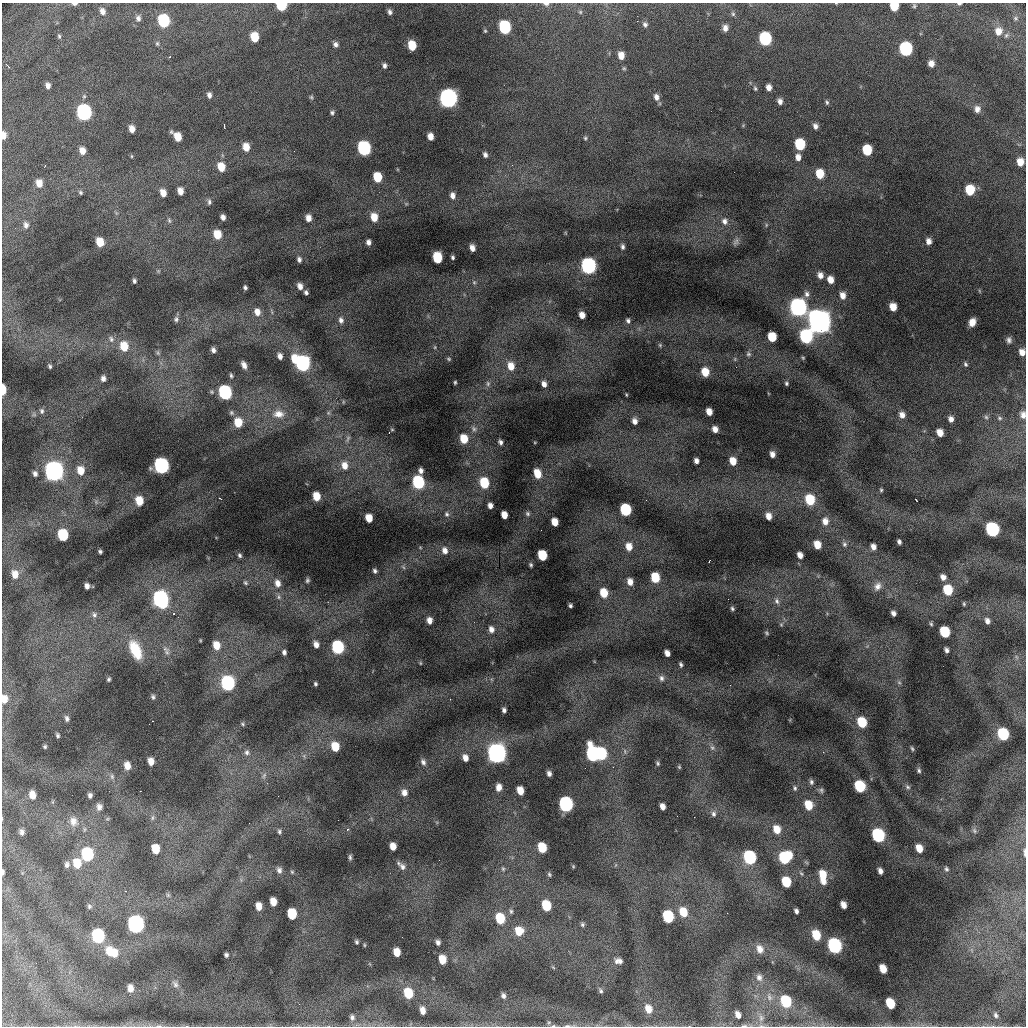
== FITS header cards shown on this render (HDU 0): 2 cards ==
NAXIS1  =                 1024 /fastest changing axis
NAXIS2  =                 1024 /next to fastest changing axis

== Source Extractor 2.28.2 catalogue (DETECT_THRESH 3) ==
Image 1024 x 1024 px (HDU 0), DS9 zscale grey, 1 PNG px = 1 image px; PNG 1028 x 1028 px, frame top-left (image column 1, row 1024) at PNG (2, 3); no overlay
Background 20400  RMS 100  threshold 309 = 3 sigma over >= 5 px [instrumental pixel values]
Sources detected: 370; all 370 listed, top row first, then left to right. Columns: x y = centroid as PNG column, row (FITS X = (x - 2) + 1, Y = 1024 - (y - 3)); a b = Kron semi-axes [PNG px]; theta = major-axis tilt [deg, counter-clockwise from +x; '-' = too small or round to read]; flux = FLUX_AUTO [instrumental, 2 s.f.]
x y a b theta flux
74 4 6 3 0 2.1e+04
546 4 6 3 -6 2.1e+04
959 4 5 3 - 1.0e+04
281 5 6 5 - 5.3e+05
894 6 6 6 - 1.8e+05
914 6 6 5 - 1.1e+04
102 11 8 6 -69 3.9e+04
390 12 6 5 - 2.0e+04
580 12 5 5 - 8.8e+03
733 14 5 5 - 1.2e+04
138 18 8 6 -81 2.3e+04
1015 18 5 5 - 9.4e+03
164 21 8 6 -76 6.6e+05
645 24 6 6 - 2.0e+04
504 27 8 6 -78 8.7e+05
725 28 6 5 - 3.8e+04
485 31 5 4 - 9.1e+03
998 31 10 9 - 6.6e+04
59 36 5 4 - 1.1e+04
254 37 7 6 - 1.8e+05
765 39 8 7 - 9.2e+05
157 43 6 4 -89 9.7e+03
335 44 7 6 - 2.4e+04
412 46 7 6 - 1.9e+05
906 49 8 7 - 1.2e+06
621 55 7 5 -80 7.2e+04
169 57 2 2 - 5.6e+03
931 64 6 5 - 4.5e+04
384 65 6 4 -84 2.0e+04
624 68 6 5 - 9.8e+03
48 86 5 4 - 2.9e+04
769 87 6 5 - 4.1e+04
755 88 6 4 -73 1.1e+04
209 95 6 5 - 2.6e+04
311 97 5 5 - 1.0e+04
656 97 8 7 - 3.8e+04
448 98 10 9 - 2.6e+06
780 101 6 5 - 3.1e+04
827 102 6 5 - 1.3e+04
977 109 9 8 - 3.9e+04
84 112 9 8 - 1.8e+06
332 113 6 5 - 1.4e+04
224 126 4 2 - 6.4e+03
815 126 6 5 - 3.0e+04
132 129 6 5 - 5.1e+04
4 135 8 5 -89 4.8e+04
430 136 6 5 - 6.1e+04
177 137 9 6 -51 1.1e+05
585 138 6 5 - 1.1e+04
800 144 7 6 - 4.3e+05
246 147 7 6 - 8.9e+04
364 148 8 7 - 1.3e+06
867 150 7 6 - 3.1e+05
82 151 6 5 - 5.8e+04
485 155 5 4 - 2.3e+04
131 156 5 3 - 5.7e+03
798 157 7 5 -86 4.8e+04
1020 162 6 5 - 7.6e+04
45 166 3 3 - 4.9e+03
221 167 8 6 -74 1.1e+05
820 174 7 6 - 1.6e+05
377 177 7 6 - 2.2e+05
39 183 8 6 -80 6.8e+04
970 190 7 6 - 2.6e+05
180 191 6 5 - 5.7e+04
80 192 6 5 - 1.1e+04
163 193 6 5 - 7.0e+04
452 196 7 6 - 3.6e+04
209 202 7 5 -89 1.6e+04
223 217 5 4 - 3.3e+04
374 217 8 6 -79 1.1e+05
308 218 6 5 - 5.2e+04
169 220 8 5 -64 1.4e+04
724 221 9 8 - 3.5e+04
26 225 9 7 -82 3.0e+04
766 225 6 3 73 8.4e+03
217 235 8 6 -72 1.4e+05
929 241 7 6 - 4.0e+04
100 242 7 6 - 1.3e+05
368 242 5 4 - 2.8e+04
736 242 10 7 47 2.2e+04
623 247 6 4 -88 1.8e+04
472 248 6 4 -75 4.4e+04
453 257 4 3 - 1.3e+04
437 258 8 6 -79 3.5e+05
299 259 6 4 -75 1.9e+04
588 266 9 8 - 1.9e+06
158 271 6 4 45 9.7e+03
820 275 7 6 - 4.2e+04
830 280 6 5 - 6.3e+04
134 281 4 4 - 1.5e+04
474 282 5 5 - 1.1e+04
300 286 7 5 -69 4.0e+04
245 287 4 4 - 1.4e+04
306 292 4 4 - 1.6e+04
807 294 8 7 - 2.8e+04
843 295 8 6 -77 5.1e+04
798 307 10 9 - 2.5e+06
893 307 6 5 - 8.9e+04
257 312 9 7 -74 5.8e+04
582 315 6 5 - 5.7e+04
176 319 8 6 82 2.1e+04
341 320 9 7 -83 3.0e+04
628 321 6 5 - 1.6e+04
819 321 15 11 -72 5.9e+06
972 322 7 6 - 6.2e+04
806 336 8 7 - 1.1e+06
772 337 7 6 - 2.1e+05
111 339 10 7 -56 2.7e+04
1009 340 7 6 - 2.3e+04
660 345 5 5 - 8.7e+03
124 346 10 8 -77 1.5e+05
435 347 5 3 - 7.1e+03
213 350 5 4 - 2.6e+04
1022 352 7 6 - 5.2e+04
158 353 9 5 -72 1.6e+04
748 354 7 6 - 1.5e+04
280 356 6 4 -78 3.4e+04
803 358 5 4 - 7.8e+03
295 359 8 6 -62 1.3e+05
449 359 5 4 - 9.0e+03
302 363 9 7 -70 1.6e+06
965 364 6 5 - 1.4e+04
244 365 7 5 -65 3.4e+04
50 366 4 3 - 1.1e+04
511 366 9 7 -74 8.4e+04
705 372 7 6 - 1.3e+05
231 375 6 4 -76 1.3e+04
103 378 6 5 - 2.8e+04
455 382 4 3 - 8.7e+03
786 383 5 4 - 1.1e+04
488 384 8 6 90 1.7e+04
544 384 6 5 - 3.6e+04
3 390 8 3 88 1.5e+05
225 392 8 7 - 1.3e+06
626 395 4 3 - 5.8e+03
343 402 5 3 - 6.1e+03
42 411 7 6 - 1.8e+04
709 412 6 5 - 6.1e+04
231 413 6 6 - 1.4e+04
328 413 6 5 - 1.1e+04
279 414 15 10 -5 7.9e+04
902 415 7 6 - 4.2e+04
1023 415 8 5 -88 3.1e+04
986 417 6 5 - 1.2e+04
1000 418 6 5 - 1.1e+04
951 419 6 5 - 3.2e+04
635 421 7 5 -64 3.8e+04
238 422 8 6 -84 1.5e+05
474 429 8 6 -47 1.9e+04
715 429 6 5 - 4.3e+04
389 433 3 2 - 7.4e+03
940 433 6 5 - 7.1e+04
348 439 10 5 72 2.0e+04
464 439 7 6 - 1.5e+05
500 442 5 4 - 2.0e+04
772 454 5 4 - 3.7e+04
696 461 5 4 - 2.8e+04
733 461 7 5 -70 9.8e+04
161 465 9 7 -75 1.8e+06
344 465 10 9 - 7.6e+04
81 470 9 7 -80 9.7e+04
54 471 11 9 -75 3.2e+06
421 471 5 4 - 2.7e+04
537 473 8 6 -70 1.2e+05
35 474 5 5 - 2.3e+04
418 482 8 6 -75 9.0e+05
484 483 8 6 -75 3.1e+05
881 490 5 4 - 9.3e+03
316 496 7 5 -78 1.3e+05
646 500 2 2 - 4.3e+03
810 500 8 6 -72 2.9e+05
916 500 3 2 - 3.9e+03
139 501 7 6 - 1.2e+05
490 505 5 4 - 3.5e+04
625 510 7 6 - 6.8e+05
447 514 8 7 - 2.1e+04
528 514 7 6 - 1.5e+04
504 515 6 5 - 7.7e+04
768 516 6 5 - 5.5e+04
369 518 6 5 - 1.1e+05
825 521 9 7 -79 5.4e+04
554 522 6 5 - 9.6e+04
992 529 8 7 - 1.3e+06
63 535 8 6 -76 4.5e+05
899 542 5 4 - 1.9e+04
844 544 7 7 - 2.0e+04
817 545 7 5 -68 1.0e+05
629 547 9 7 -76 7.6e+04
873 547 6 5 - 4.0e+04
100 551 4 3 - 1.2e+04
445 551 9 7 -70 4.3e+04
240 555 6 5 - 1.5e+04
542 555 7 6 - 3.1e+05
800 555 6 5 - 4.6e+04
709 561 3 2 - 5.8e+03
531 565 4 3 - 1.0e+04
403 567 6 4 -70 1.0e+04
375 571 5 4 - 1.6e+04
15 574 9 7 -78 7.3e+04
943 577 6 5 - 3.8e+04
655 578 7 6 - 2.5e+05
307 580 6 5 - 1.3e+04
630 582 7 6 - 5.1e+04
245 583 7 5 -46 1.5e+04
277 583 10 8 -75 5.4e+04
87 586 5 4 - 2.8e+04
877 586 12 9 54 4.8e+04
948 590 7 6 - 2.5e+05
604 593 7 6 - 1.5e+05
279 597 8 6 -89 2.0e+04
161 599 10 8 -72 2.1e+06
728 599 2 2 - 4.2e+03
777 601 9 7 -64 2.7e+04
964 604 5 3 - 8.7e+03
570 606 4 3 - 1.3e+04
732 609 5 4 - 1.2e+04
174 613 3 2 - 4.8e+03
893 613 5 4 - 2.6e+04
94 615 8 7 - 2.1e+04
429 620 6 5 - 4.5e+04
987 621 7 5 -68 3.0e+04
931 624 5 4 - 1.0e+04
781 625 6 4 -1 8.6e+03
491 629 8 7 - 4.1e+04
945 632 8 6 -67 3.8e+05
766 633 6 4 -43 9.8e+03
200 640 5 3 - 5.8e+03
316 644 7 5 -72 4.4e+04
216 645 8 7 - 1.0e+05
338 647 8 7 - 9.8e+05
135 650 22 11 -66 1.9e+05
946 650 5 4 - 2.1e+04
167 652 10 6 88 2.5e+04
284 652 6 5 - 2.4e+04
667 653 6 4 -64 4.1e+04
420 663 5 3 - 6.5e+03
681 664 5 3 - 1.4e+04
661 678 9 7 -57 2.7e+04
109 679 4 3 - 1.2e+04
899 682 6 6 - 1.3e+04
228 683 9 7 -77 1.4e+06
315 684 4 3 - 1.1e+04
730 685 2 2 - 9.2e+03
153 697 6 5 - 1.4e+04
4 699 8 6 88 7.0e+04
450 699 3 2 - 6.0e+03
504 710 4 4 - 2.0e+04
67 719 6 4 -73 2.0e+04
862 722 8 6 -66 2.6e+05
242 724 5 4 - 9.2e+03
1003 734 8 7 - 5.6e+05
58 735 4 3 - 1.2e+04
45 746 4 4 - 1.0e+04
335 747 8 6 -74 1.6e+05
712 748 9 6 -48 2.2e+04
912 749 6 4 -63 1.1e+04
625 751 8 4 -82 1.4e+04
247 752 8 7 - 2.3e+04
497 753 11 9 -76 3.2e+06
593 754 10 7 -73 1.4e+06
601 754 8 6 -72 6.9e+05
465 758 7 5 -70 4.8e+04
151 761 6 5 - 6.1e+04
423 762 9 6 -65 2.4e+04
658 763 5 4 - 1.0e+04
127 766 7 5 -79 6.3e+04
679 767 5 4 - 7.8e+03
919 770 6 5 - 1.4e+04
549 773 5 4 - 2.5e+04
264 775 9 5 64 2.0e+04
112 776 8 5 -64 1.7e+04
811 782 7 6 - 1.8e+04
859 786 8 7 - 4.2e+05
499 787 7 5 82 5.1e+04
908 787 8 6 -34 1.7e+04
795 788 7 5 -89 1.6e+04
821 790 7 6 - 1.5e+04
520 791 7 5 -71 1.0e+05
404 792 8 7 - 4.5e+04
32 795 7 5 -76 5.8e+04
90 795 5 4 - 1.9e+04
566 804 9 7 -79 1.5e+06
808 805 9 7 -68 1.4e+05
662 806 6 4 -73 4.2e+04
99 807 8 7 - 3.0e+04
714 814 8 6 89 2.2e+04
153 818 8 4 81 1.5e+04
73 821 12 10 -80 6.0e+04
347 829 5 4 - 8.9e+03
777 829 9 8 - 9.6e+04
974 831 8 5 -69 1.6e+04
22 832 6 4 -88 2.2e+04
279 832 6 5 - 1.3e+04
878 835 8 7 - 9.9e+05
393 846 6 5 - 7.2e+04
542 847 7 6 - 2.2e+05
919 848 7 5 -65 9.1e+04
155 849 7 6 - 1.5e+05
1024 852 9 2 -87 1.4e+04
87 854 8 7 - 8.6e+05
350 857 6 4 -89 1.4e+04
750 857 8 7 - 1.1e+06
785 857 10 8 39 5.3e+05
77 863 9 7 -83 1.4e+05
67 865 7 6 - 2.2e+04
573 866 5 4 - 6.3e+03
402 867 10 8 -60 3.5e+04
503 869 6 5 - 1.2e+04
946 869 7 5 -70 1.5e+04
279 870 7 6 - 2.5e+04
880 871 6 4 -69 3.1e+04
3 872 5 3 - 1.5e+04
292 872 4 4 - 7.4e+03
801 873 8 4 -53 1.3e+04
549 874 6 4 -73 1.0e+04
823 875 10 7 -76 1.2e+05
823 881 7 6 - 4.9e+04
786 882 8 6 -71 2.5e+05
168 895 6 5 - 1.2e+04
273 902 7 5 -79 8.0e+04
843 905 6 5 - 5.0e+04
89 906 6 5 - 1.3e+04
259 906 7 5 -85 6.6e+04
546 906 8 6 -73 2.8e+05
511 911 6 5 - 1.2e+04
796 911 5 4 - 1.9e+04
683 912 9 7 -66 1.4e+05
727 913 2 2 - 1.2e+04
292 914 8 6 -80 2.9e+05
668 916 8 6 -71 5.8e+05
500 918 8 6 -72 2.9e+05
136 924 10 8 -80 2.5e+06
582 924 6 5 - 1.3e+04
519 931 8 8 - 1.1e+05
816 935 8 6 -70 1.7e+05
98 936 9 7 -81 1.0e+06
356 942 5 4 - 1.2e+04
438 942 5 4 - 2.4e+04
364 945 5 3 - 7.3e+03
834 945 9 7 -66 1.5e+06
760 949 11 8 -67 5.9e+04
109 952 12 9 -87 1.1e+05
397 952 7 5 -76 9.4e+04
115 953 9 6 76 6.1e+04
226 955 4 4 - 1.5e+04
442 959 7 6 - 1.1e+05
617 961 9 6 72 2.6e+04
620 961 8 6 -66 2.5e+04
553 967 5 3 - 7.0e+03
883 969 7 5 -66 9.3e+04
759 977 11 9 -70 4.0e+04
175 984 10 7 -62 2.7e+04
130 988 8 6 -85 5.0e+04
600 991 7 5 -66 1.5e+04
408 993 8 7 - 2.2e+05
503 996 7 5 -72 2.2e+04
769 997 12 7 -71 4.0e+04
786 1001 9 7 -66 4.2e+05
890 1003 8 6 -64 2.1e+05
648 1009 10 8 -69 7.7e+04
423 1011 7 5 -82 5.0e+04
738 1015 9 6 -65 4.6e+04
996 1015 7 5 -68 2.0e+04
352 1017 7 6 - 2.0e+04
761 1018 11 8 76 4.7e+04
159 1026 8 4 0 1.4e+04
553 1026 7 3 2 1.3e+04
567 1026 7 3 3 1.7e+04
744 1026 9 4 1 1.7e+04
At the frame edge (FLAGS 8, measured only in part): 17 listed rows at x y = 74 4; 546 4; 959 4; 281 5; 894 6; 4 135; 1022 352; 3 390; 1023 415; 4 699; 1024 852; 3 872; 761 1018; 159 1026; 553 1026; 567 1026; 744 1026

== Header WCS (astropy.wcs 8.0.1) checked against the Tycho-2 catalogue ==
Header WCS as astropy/WCSLIB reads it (CRVAL/CRPIX/CD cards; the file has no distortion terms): RA---TAN/DEC--TAN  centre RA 01:05:22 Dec +20:13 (16.34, +20.22 deg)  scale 1.7 arcsec/px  FOV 29.1' x 29.1'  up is +92 deg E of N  parity flipped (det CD > 0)
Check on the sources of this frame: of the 60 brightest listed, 9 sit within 2.6 arcsec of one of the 10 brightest Tycho-2 stars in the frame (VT <= 12.50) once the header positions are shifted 0.10 arcsec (0.10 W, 0.02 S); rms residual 0.93 arcsec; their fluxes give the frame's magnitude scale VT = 27.86 - 2.5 log10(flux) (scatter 0.14 mag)
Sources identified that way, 9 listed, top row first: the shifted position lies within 2.6 arcsec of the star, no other Tycho-2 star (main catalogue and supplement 1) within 5.2 arcsec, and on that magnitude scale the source's flux lands within +1.5 / -3 mag of the star's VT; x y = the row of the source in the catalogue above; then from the Tycho-2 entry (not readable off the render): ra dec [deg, ICRS J2000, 3 dp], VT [Tycho-2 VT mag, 2 dp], TYC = Tycho-2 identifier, HIP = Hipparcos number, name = IAU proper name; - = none
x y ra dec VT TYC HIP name
448 98 16.554 +20.246 11.89 1202-44-1 - -
588 266 16.468 +20.182 12.30 1202-2086-1 - -
798 307 16.444 +20.083 11.86 1202-190-1 - -
819 321 16.436 +20.073 10.31 1202-296-1 - -
54 471 16.372 +20.438 11.27 1202-51-1 - -
228 683 16.262 +20.359 12.16 1202-337-1 - -
497 753 16.223 +20.232 11.45 1202-560-1 - -
593 754 16.221 +20.187 12.50 1202-232-1 - -
136 924 16.142 +20.405 12.07 1202-262-1 - -